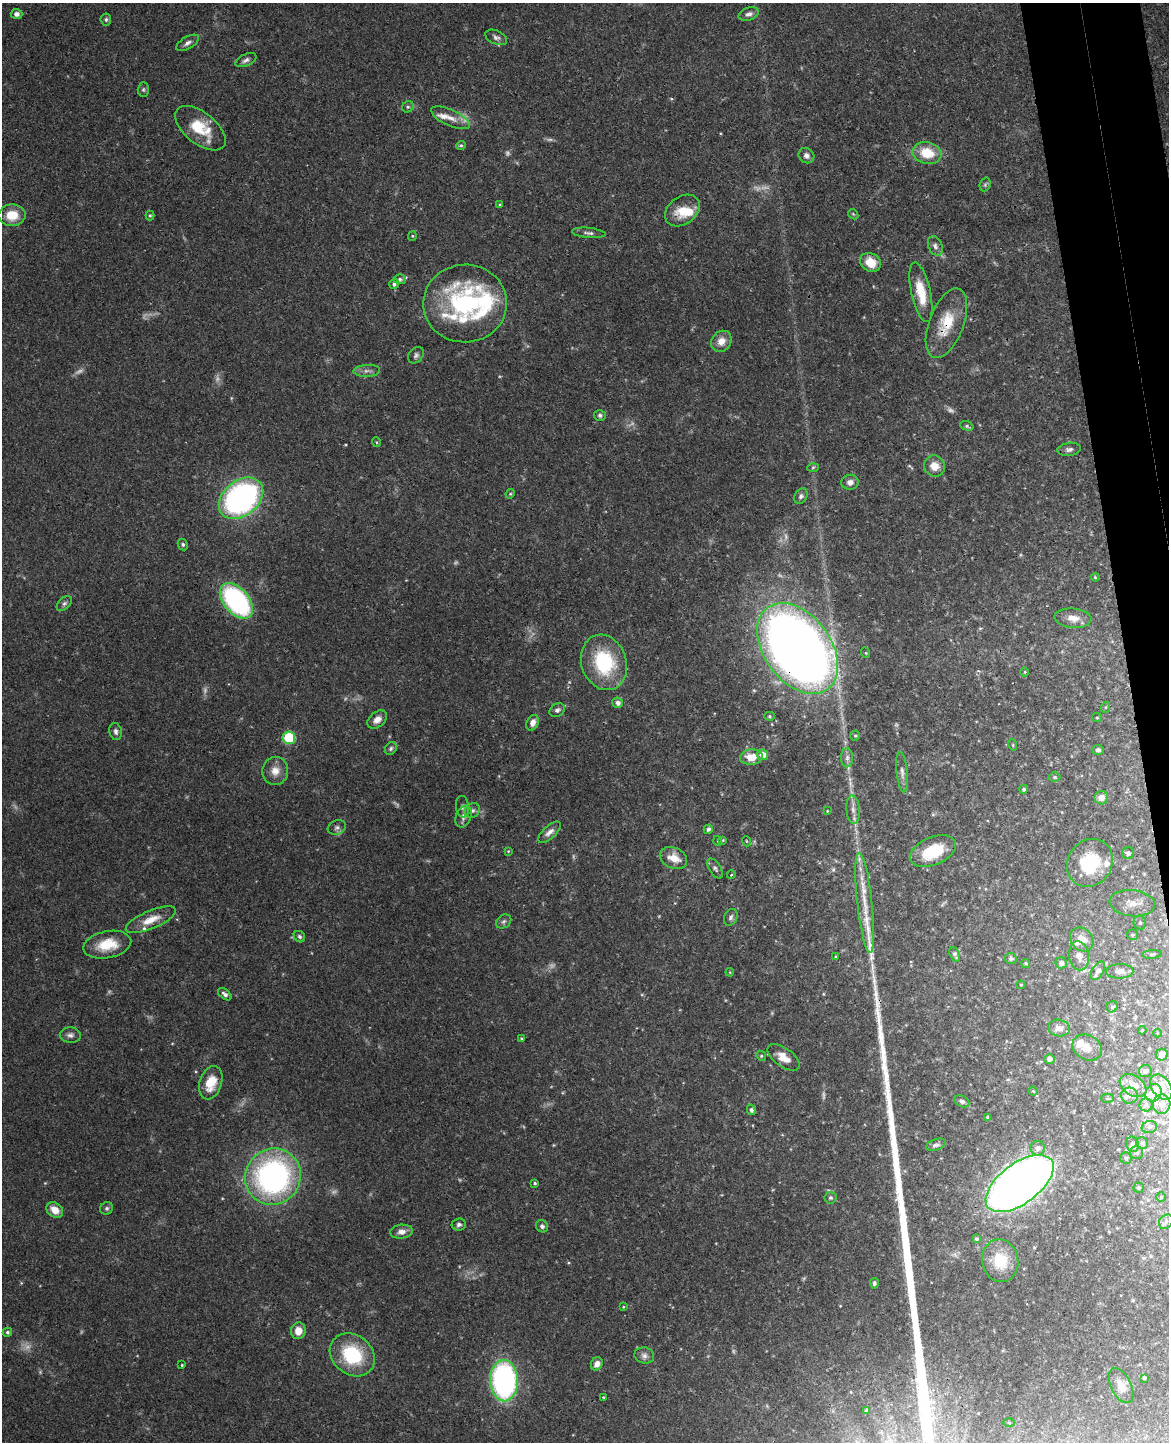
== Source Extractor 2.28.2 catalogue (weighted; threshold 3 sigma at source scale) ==
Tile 6 of 4 x 3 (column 2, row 2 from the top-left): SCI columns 1224-2390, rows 1586-3025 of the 4783 x 4717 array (HDU 1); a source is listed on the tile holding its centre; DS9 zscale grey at full resolution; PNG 1171 x 1444 px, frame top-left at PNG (2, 3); each listed source drawn as its Kron ellipse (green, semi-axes under 4 px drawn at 4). Shown black and unused: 4% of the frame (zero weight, under 3 of 4 exposures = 6% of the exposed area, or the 3 px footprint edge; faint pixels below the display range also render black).
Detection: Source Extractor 2.28.2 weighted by HDU 2 'WHT'; one run over the whole footprint, this tile lists its part. Background 0.0784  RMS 0.0036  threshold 0.0162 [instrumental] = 3 sigma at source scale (4.5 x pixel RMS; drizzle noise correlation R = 1.50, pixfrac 1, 0.05/0.05 arcsec/px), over >= 5 px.
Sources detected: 203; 17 too faint to see at this stretch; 1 long thin detection or spike segment (spike, bleed or trail) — neither listed nor drawn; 15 inside a brighter listed object's ellipse — not listed separately; the other 170 listed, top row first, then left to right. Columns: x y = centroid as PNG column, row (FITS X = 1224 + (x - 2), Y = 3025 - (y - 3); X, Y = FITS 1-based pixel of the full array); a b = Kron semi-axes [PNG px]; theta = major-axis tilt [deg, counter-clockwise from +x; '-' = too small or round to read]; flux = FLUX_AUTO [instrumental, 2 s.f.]
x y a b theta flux
17 14 6 5 - 1.5
749 14 10 6 17 1.5
106 19 6 5 - 0.72
496 37 12 6 -25 1.4
188 43 12 6 30 1.6
246 60 11 6 26 1.2
143 90 7 5 89 0.68
408 107 6 5 - 0.6
450 118 21 8 -24 3.8
200 128 30 15 -39 12
461 145 5 4 - 0.57
927 153 14 11 -11 10
806 156 8 7 - 1.5
985 184 7 5 70 0.7
500 204 4 3 - 0.41
682 211 19 13 36 7.8
853 214 6 4 -46 0.48
12 215 13 11 1 7.5
150 215 5 4 - 0.48
589 233 17 5 -5 1.3
412 236 4 4 - 0.41
935 246 10 6 -66 1.3
870 262 11 9 -30 5.5
400 279 6 5 - 0.8
394 284 5 5 - 0.94
921 292 30 9 -77 9.6
465 303 42 39 1 46
946 323 37 17 69 12
721 341 11 9 50 3.5
416 355 9 7 52 1.1
367 371 13 6 3 1.7
600 415 6 5 - 0.85
967 426 7 4 -20 0.69
376 442 5 3 - 0.36
1069 449 12 6 8 1.4
934 466 11 10 - 4.3
813 467 6 4 2 0.55
850 482 8 7 - 2
510 494 5 4 - 0.39
801 496 8 6 59 1
241 498 25 17 39 110
183 545 6 5 - 0.64
1095 577 4 3 - 0.33
236 601 21 12 -49 64
64 603 9 5 45 1
1073 618 18 10 -5 3.6
798 648 51 33 -53 490
866 653 5 3 - 0.34
604 662 28 22 -72 26
1025 672 5 3 - 0.36
618 703 5 5 - 1.4
1106 707 5 3 - 0.36
557 710 8 6 30 1.2
769 716 5 4 - 0.45
1097 718 5 4 - 0.48
377 720 11 7 39 2.7
533 723 8 6 67 2.3
116 731 9 6 -78 1.3
855 736 5 4 - 0.49
289 738 6 6 - 17
1013 745 6 3 -72 0.4
391 748 7 5 59 0.77
1098 750 5 5 - 1
763 755 5 5 - 3.9
751 757 11 7 4 6.2
847 758 9 6 88 1.3
275 771 14 13 - 4
902 772 20 5 -84 2
1055 777 6 4 -1 0.57
1024 789 4 4 - 0.74
1101 798 6 6 - 3.3
462 807 11 6 -84 1.2
473 810 8 7 - 1.2
853 810 14 6 -86 2.1
827 811 4 3 - 0.29
464 817 11 7 70 1.9
337 827 9 7 20 1.2
708 829 5 4 - 1.1
549 832 14 6 43 2
723 840 4 3 - 0.26
718 841 5 3 - 0.29
746 841 5 3 - 0.34
508 851 4 3 - 0.32
933 851 24 14 23 15
1128 853 6 6 - 1
673 858 14 10 -25 4.9
1090 863 25 22 55 20
715 868 11 6 -58 1.1
731 875 4 2 - 0.26
865 903 50 7 -84 9.7
1132 903 23 13 -6 6.2
731 917 9 6 64 1.1
151 920 27 9 23 5.7
504 921 8 6 37 0.96
1140 923 7 6 - 1
1132 935 6 5 - 0.69
299 937 6 5 - 0.74
1082 939 13 10 -45 4.9
107 945 24 13 11 9.5
955 954 8 5 -68 0.96
1152 954 10 4 5 0.78
1079 956 14 10 -81 2.9
836 957 3 3 - 0.43
1011 958 6 5 - 1.1
1026 963 4 4 - 0.56
1061 963 6 5 - 1.4
1098 971 10 5 57 1.6
1120 971 14 7 1 2.3
730 972 4 3 - 0.3
1021 985 4 4 - 0.43
225 994 8 4 -38 1.3
1112 1007 6 5 - 0.6
1059 1028 11 8 -11 2.5
1142 1030 4 4 - 0.38
1157 1033 4 3 - 0.27
70 1035 10 7 -4 1.5
522 1038 3 3 - 0.43
1087 1047 15 12 -30 3.8
1162 1054 6 6 - 3.3
761 1056 5 4 - 0.48
783 1057 18 9 -35 4.5
1049 1059 5 5 - 1.6
1145 1071 6 6 - 1.2
211 1083 17 11 71 7.7
1133 1085 15 9 -35 4.9
1161 1087 14 9 -55 6.3
1033 1091 4 3 - 0.37
1154 1093 9 7 64 7.3
1130 1096 8 8 - 1.7
1107 1098 6 4 0 0.59
962 1101 8 5 -28 1.2
1162 1104 9 8 - 3.9
1146 1105 6 6 - 1.1
751 1110 5 4 - 1.1
988 1117 4 3 - 0.55
1149 1127 8 6 16 1.1
1142 1143 6 6 - 0.86
1132 1144 8 6 -78 1.4
936 1145 10 5 19 1.3
1038 1148 7 7 - 1.5
1137 1152 6 6 - 0.97
1126 1158 6 5 - 0.88
273 1177 28 27 - 100
535 1183 4 3 - 0.58
1020 1184 40 20 37 330
1139 1188 5 5 - 0.55
1161 1197 5 4 - 0.53
830 1198 6 6 - 0.8
107 1208 7 6 - 0.9
55 1210 9 7 -38 4.6
1166 1222 8 6 49 1.1
459 1224 7 6 - 1.2
542 1226 6 5 - 1.1
402 1232 11 7 5 2.3
976 1239 4 3 - 0.79
1000 1261 21 18 -79 11
874 1283 5 4 - 0.85
623 1307 4 3 - 0.32
298 1331 8 7 - 4
7 1332 4 4 - 0.71
352 1355 24 19 -39 22
644 1355 10 8 -14 1.5
597 1364 7 5 63 2.2
182 1365 3 2 - 0.34
1144 1378 4 4 - 0.48
504 1380 21 13 -87 93
1121 1386 19 10 -64 4
604 1397 3 3 - 0.69
867 1410 4 3 - 0.56
1009 1422 5 3 - 0.38
Overlapping masked pixels (flux is a lower limit): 2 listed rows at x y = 946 323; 798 648